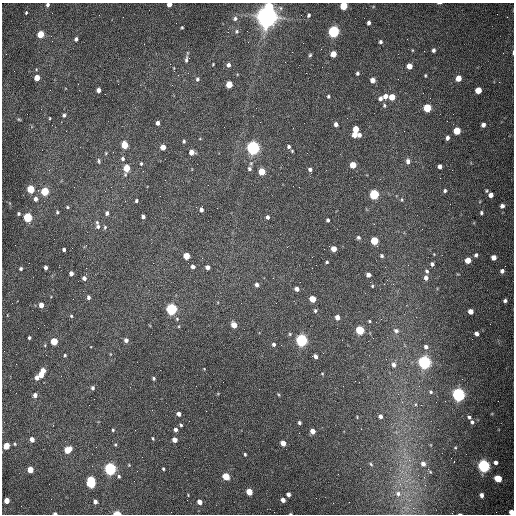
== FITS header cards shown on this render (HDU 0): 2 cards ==
NAXIS1  =                  512 /fastest changing axis
NAXIS2  =                  512 /next to fastest changing axis

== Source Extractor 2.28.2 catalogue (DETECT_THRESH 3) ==
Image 512 x 512 px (HDU 0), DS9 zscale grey, 1 PNG px = 1 image px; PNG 516 x 516 px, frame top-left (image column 1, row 512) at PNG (2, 3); no overlay
Background 1560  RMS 24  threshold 71.3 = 3 sigma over >= 5 px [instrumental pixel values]
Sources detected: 202; all 202 listed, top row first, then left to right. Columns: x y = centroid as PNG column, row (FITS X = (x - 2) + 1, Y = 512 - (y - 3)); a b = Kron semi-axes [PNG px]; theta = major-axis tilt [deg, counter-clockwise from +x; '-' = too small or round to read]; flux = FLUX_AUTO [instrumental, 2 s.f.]
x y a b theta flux
439 3 5 2 - 2.1e+03
169 4 4 4 - 1.3e+04
48 5 4 4 - 3.6e+03
269 6 5 5 - 5.2e+04
344 6 5 4 - 6.8e+04
26 13 3 2 - 1.5e+03
309 15 5 4 - 2.6e+03
267 16 8 7 - 2.0e+06
235 19 7 6 - 4.6e+03
369 23 4 3 - 4.0e+03
182 27 3 2 - 1.6e+03
236 31 6 6 - 3.6e+03
333 31 5 5 - 3.5e+05
40 34 5 4 - 4.4e+04
51 36 3 2 - 1.3e+03
76 39 4 4 - 4.0e+03
380 42 4 4 - 3.2e+03
321 49 2 2 - 7.8e+02
412 50 4 3 - 1.2e+03
433 50 4 3 - 3.8e+03
513 53 5 2 - 1.4e+03
333 54 5 4 - 2.3e+04
310 55 4 4 - 2.2e+03
186 59 10 4 82 4.5e+03
213 64 3 2 - 1.3e+03
228 65 5 5 - 4.9e+03
409 66 5 4 - 1.4e+04
357 73 3 3 - 2.6e+03
425 75 4 3 - 1.6e+03
37 78 4 4 - 2.4e+04
458 78 5 4 - 1.8e+04
197 79 6 5 - 3.4e+03
373 80 5 4 - 1.2e+04
229 84 5 4 - 3.5e+04
98 90 4 4 - 7.8e+03
478 90 5 5 - 2.6e+04
105 94 2 2 - 7.7e+02
328 96 3 3 - 2.3e+03
385 96 6 5 - 7.2e+03
392 97 5 5 - 2.2e+04
380 99 6 5 - 5.0e+03
384 105 5 5 - 2.6e+03
427 108 5 5 - 6.8e+04
64 115 5 4 - 3.3e+03
50 118 3 2 - 1.3e+03
19 119 5 3 - 1.4e+03
157 123 4 4 - 5.7e+03
336 124 4 4 - 6.1e+03
483 125 4 4 - 5.8e+03
293 128 2 2 - 7.4e+02
356 129 5 4 - 2.6e+04
457 131 5 5 - 4.8e+04
354 135 5 4 - 1.3e+04
359 135 5 5 - 4.6e+03
447 138 4 3 - 5.0e+03
184 141 4 3 - 2.4e+03
125 145 5 4 - 4.4e+04
163 147 4 4 - 1.5e+04
289 147 5 4 - 3.2e+03
253 148 5 5 - 7.0e+05
292 151 3 2 - 1.4e+03
191 152 4 4 - 1.3e+04
106 153 4 4 - 1.6e+03
123 159 5 5 - 3.2e+03
99 161 7 4 -76 2.7e+03
408 161 6 5 - 5.9e+03
251 163 5 4 - 2.1e+03
141 164 5 4 - 1.9e+03
353 165 5 5 - 2.9e+04
440 166 4 4 - 5.4e+03
126 168 6 4 82 4.2e+04
249 169 5 5 - 3.5e+03
310 169 4 3 - 3.9e+03
261 172 5 4 - 3.7e+04
299 187 2 2 - 1.0e+03
31 189 5 4 - 7.0e+04
45 191 5 4 - 8.2e+04
445 191 4 4 - 2.9e+03
374 194 5 5 - 1.7e+05
491 195 5 5 - 8.8e+03
35 199 5 5 - 6.3e+03
402 200 5 3 - 1.7e+03
136 201 3 3 - 2.5e+03
502 206 5 5 - 5.1e+03
67 207 4 4 - 1.9e+03
201 210 4 3 - 5.6e+03
57 212 4 3 - 2.1e+03
107 213 5 4 - 4.1e+03
481 213 4 3 - 2.6e+03
18 214 4 4 - 2.7e+03
28 217 5 4 - 1.4e+05
143 217 4 3 - 5.2e+03
267 217 4 3 - 3.9e+03
328 220 4 3 - 3.1e+03
97 222 6 5 - 2.4e+03
98 226 6 5 - 3.5e+03
105 227 6 4 76 2.2e+03
358 238 5 5 - 3.0e+03
374 241 5 5 - 6.6e+04
64 249 3 3 - 4.1e+03
334 249 4 4 - 1.6e+04
476 255 4 3 - 3.1e+03
186 256 5 4 - 3.4e+04
382 256 4 4 - 2.6e+03
494 257 4 4 - 1.1e+04
468 260 5 4 - 1.9e+04
327 262 3 3 - 2.0e+03
432 264 4 3 - 3.3e+03
193 266 5 4 - 4.6e+03
208 267 4 4 - 6.7e+03
46 268 4 3 - 5.8e+03
21 269 4 4 - 2.9e+03
427 271 5 4 - 3.0e+03
502 271 4 4 - 5.0e+03
71 273 4 4 - 6.8e+03
368 275 4 4 - 6.5e+03
84 278 4 4 - 6.2e+03
426 278 5 4 - 6.6e+03
256 285 5 4 - 5.3e+03
372 286 4 4 - 1.6e+03
297 289 4 4 - 7.5e+03
88 297 4 4 - 4.8e+03
312 299 5 4 - 3.1e+04
505 301 4 4 - 3.5e+03
276 303 2 2 - 8.4e+02
41 305 4 4 - 1.4e+04
171 309 5 5 - 3.5e+05
315 311 5 4 - 2.6e+03
471 311 4 4 - 1.2e+04
71 316 5 4 - 2.1e+03
337 317 4 4 - 1.0e+04
177 319 5 4 - 1.9e+03
381 319 3 3 - 1.1e+03
369 321 3 3 - 1.6e+03
234 325 5 4 - 2.2e+04
360 330 5 5 - 1.0e+05
396 330 8 6 -17 4.6e+03
476 334 4 4 - 5.7e+03
29 337 3 3 - 2.4e+03
126 340 5 4 - 6.4e+03
301 340 5 5 - 4.3e+05
54 341 5 4 - 4.9e+04
274 344 4 4 - 3.5e+03
426 347 6 5 - 4.8e+03
65 355 4 3 - 1.9e+03
315 356 4 3 - 6.4e+03
424 362 5 5 - 5.7e+05
393 365 7 5 -82 6.1e+03
43 371 4 4 - 1.7e+04
322 374 3 2 - 1.2e+03
41 375 4 4 - 1.5e+04
37 378 4 4 - 9.3e+03
153 378 3 3 - 2.7e+03
93 388 5 4 - 3.5e+03
431 392 5 5 - 2.5e+03
35 395 5 4 - 6.6e+03
458 395 5 5 - 6.4e+05
179 414 4 4 - 7.4e+03
380 416 4 4 - 6.1e+03
469 417 6 4 -31 3.1e+03
472 422 5 4 - 3.5e+03
299 423 4 3 - 3.0e+03
181 425 3 3 - 2.3e+03
113 430 3 3 - 1.9e+03
175 430 4 4 - 4.8e+03
312 431 4 4 - 1.3e+04
153 438 3 3 - 1.8e+03
32 439 4 4 - 1.0e+04
174 440 4 4 - 1.4e+04
283 443 5 4 - 1.3e+04
15 444 4 3 - 1.7e+03
115 445 5 3 - 1.7e+03
6 446 5 4 - 3.0e+04
455 448 4 3 - 1.4e+03
68 450 5 5 - 4.1e+04
245 454 3 3 - 2.0e+03
496 462 5 5 - 5.9e+03
371 464 5 4 - 2.1e+03
423 464 7 6 - 7.8e+03
484 466 5 5 - 5.0e+05
110 469 5 5 - 4.5e+05
163 469 3 2 - 2.1e+03
30 470 5 4 - 2.7e+04
430 472 5 4 - 1.9e+03
119 476 5 5 - 2.7e+03
226 476 5 4 - 4.2e+04
498 479 5 4 - 4.5e+04
91 482 8 5 -84 1.7e+05
400 484 7 6 - 6.4e+03
249 492 5 4 - 3.3e+04
288 494 4 4 - 6.2e+03
398 494 9 8 - 1.0e+04
481 495 5 4 - 5.9e+03
316 498 2 2 - 3.4e+03
7 500 4 4 - 1.9e+04
283 500 4 4 - 8.5e+03
95 501 4 4 - 6.9e+03
199 502 5 4 - 1.1e+04
512 512 4 4 - 1.9e+04
55 513 4 3 - 3.8e+03
117 513 5 3 - 3.2e+04
460 514 3 2 - 1.6e+03
At the frame edge (FLAGS 8, measured only in part): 10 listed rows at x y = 439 3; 169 4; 48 5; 344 6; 513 53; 283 500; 512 512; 55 513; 117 513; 460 514